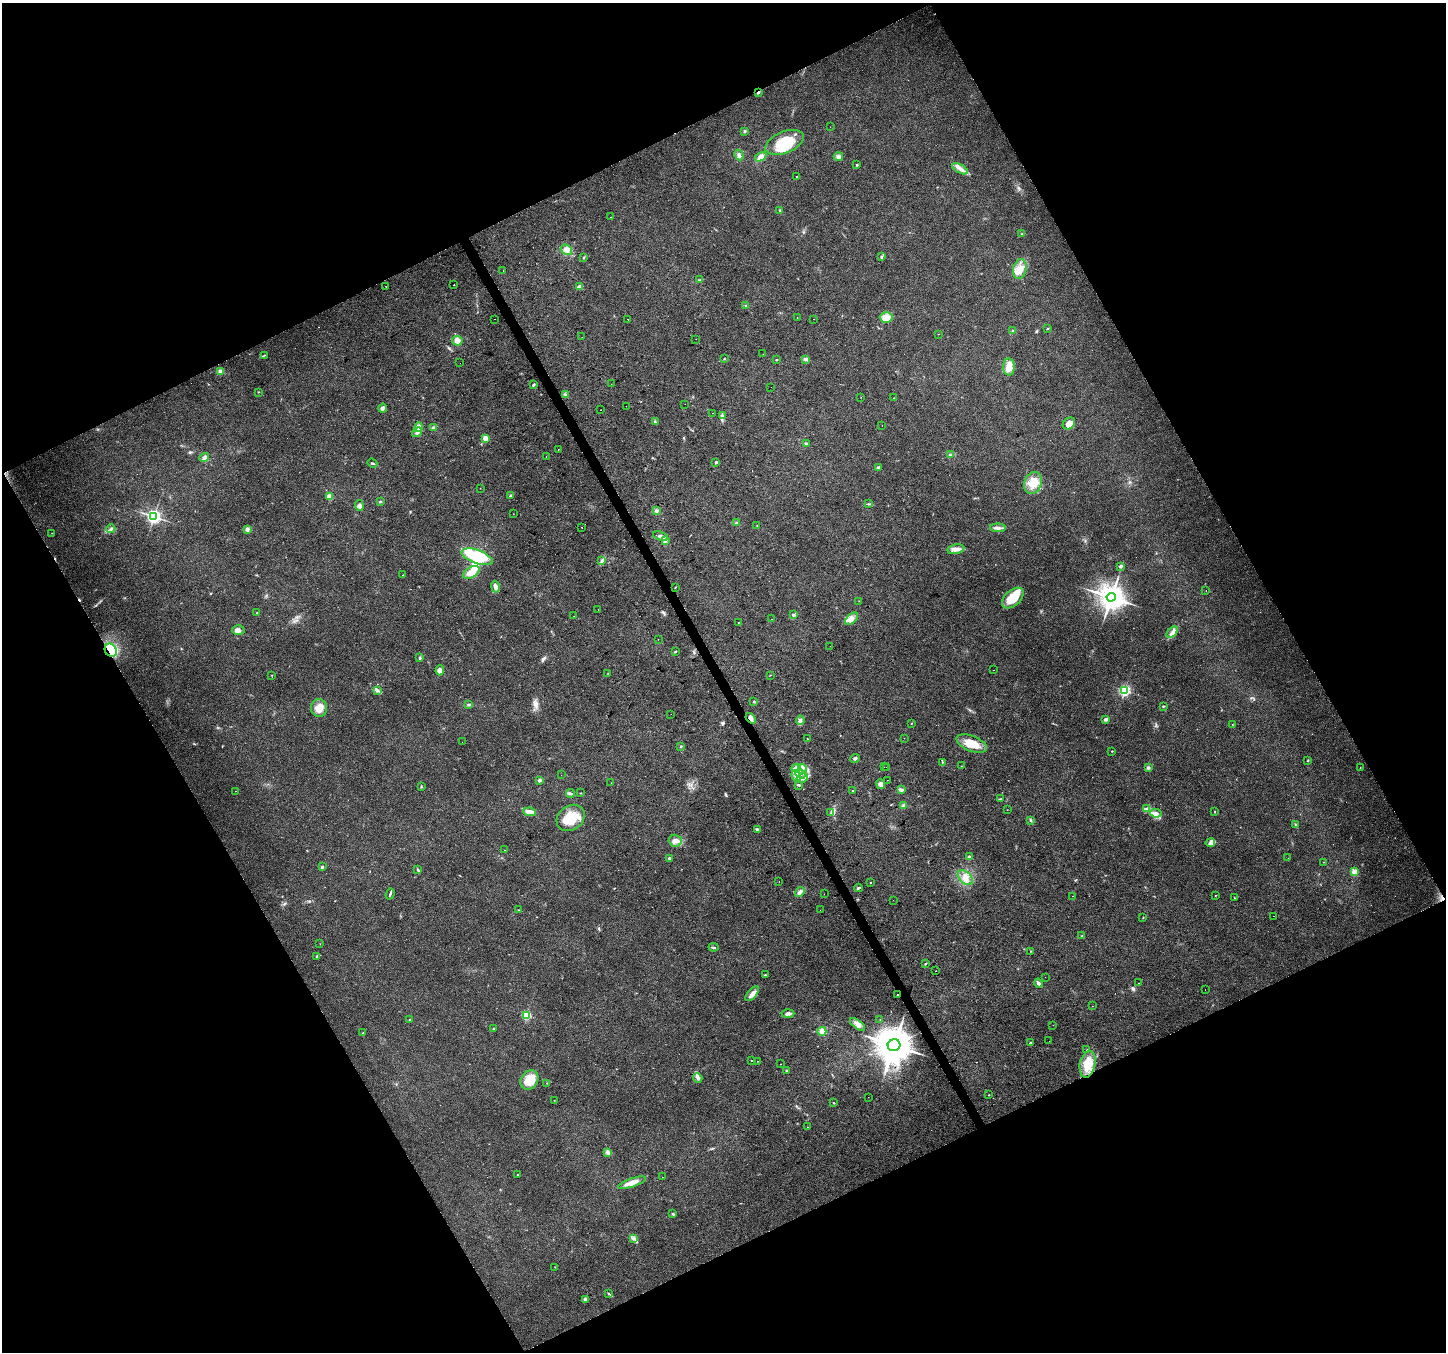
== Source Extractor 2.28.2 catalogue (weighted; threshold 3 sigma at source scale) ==
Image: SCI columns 3-5778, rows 162-5560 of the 5778 x 5662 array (HDU 1 of 3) = the unmasked area's bounding box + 8 px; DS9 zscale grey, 4 x 4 block average (1 PNG px = mean of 4 x 4 image px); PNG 1448 x 1354 px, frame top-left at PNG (2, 3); each listed source drawn as its Kron ellipse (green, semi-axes under 4 px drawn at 4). Shown black and unused: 46% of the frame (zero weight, under 2 of 3 exposures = <1% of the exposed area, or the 3 px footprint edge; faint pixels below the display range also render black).
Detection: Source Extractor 2.28.2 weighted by HDU 2 'WHT'. Background 0.0769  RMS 0.0073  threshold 0.0329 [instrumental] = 3 sigma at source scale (4.5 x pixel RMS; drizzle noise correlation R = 1.50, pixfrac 1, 0.0396/0.0396 arcsec/px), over >= 5 px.
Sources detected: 288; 2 inside a brighter object's white glare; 20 cosmic-ray / hot-pixel residue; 2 long thin detections or spike segments (spike, bleed or trail) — neither listed nor drawn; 1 coinciding with a brighter row at this scale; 13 inside a brighter listed object's ellipse — not listed separately; the other 250 listed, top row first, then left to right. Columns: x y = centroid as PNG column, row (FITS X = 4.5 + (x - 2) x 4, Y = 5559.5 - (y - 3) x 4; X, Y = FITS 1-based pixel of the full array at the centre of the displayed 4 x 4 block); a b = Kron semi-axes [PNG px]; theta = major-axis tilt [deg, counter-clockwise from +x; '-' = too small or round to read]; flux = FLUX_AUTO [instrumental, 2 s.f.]
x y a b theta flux
758 92 4 2 - 3.6
830 127 2 2 - 0.58
745 131 3 2 - 5.4
784 142 20 10 22 140
739 155 5 3 - 9.9
838 156 5 4 - 12
761 157 6 4 31 25
857 165 2 2 - 7.6
960 169 8 3 -29 18
796 177 2 2 - 2.8
780 211 3 2 - 3.3
610 217 2 2 - 1.6
1022 234 2 2 - 4.6
566 250 6 4 -37 21
584 257 3 2 - 2.7
881 257 3 2 - 3.8
1020 269 10 6 76 43
503 270 2 2 - 2.9
699 280 2 2 - 1.6
454 285 2 2 - 1.6
385 286 2 2 - 5.5
579 286 3 2 - 5.1
746 306 2 2 - 2.2
886 317 6 5 - 38
797 318 2 2 - 1.3
494 319 2 2 - 1.1
628 319 2 2 - 12
813 319 2 2 - 4.1
1047 329 3 2 - 3.1
1012 330 2 2 - 3
938 334 2 2 - 1
582 337 2 2 - 2
696 339 2 2 - 1.2
457 341 5 4 - 23
763 354 2 2 - 0.89
264 355 2 2 - 2.1
724 358 2 2 - 2.1
805 359 2 2 - 3.8
777 360 2 2 - 2.7
460 363 2 2 - 1.8
1009 367 8 6 -88 39
221 371 3 3 - 12
611 384 2 2 - 0.95
534 385 3 2 - 8.4
771 387 2 2 - 2.5
259 392 2 2 - 1.9
565 395 2 2 - 3.6
861 397 2 2 - 0.8
894 398 2 2 - 1.3
685 404 2 2 - 0.68
626 406 2 2 - 0.79
383 408 4 3 - 9
601 410 2 2 - 3.1
712 413 2 2 - 2.2
723 415 3 2 - 4.6
655 421 4 2 - 5.1
1069 424 7 5 37 44
882 426 2 2 - 7.5
418 427 5 4 - 24
434 428 4 2 - 9.3
417 432 5 4 - 13
485 438 2 2 - 110
806 444 3 2 - 3.6
558 450 2 2 - 2.1
950 454 3 2 - 4.1
546 457 2 2 - 0.64
204 458 5 4 - 14
716 462 2 2 - 17
372 463 5 2 - 4.4
878 467 4 2 - 4.5
1033 483 11 8 69 62
480 488 2 2 - 0.86
510 496 2 2 - 13
330 497 2 2 - 120
380 502 2 2 - 2.5
868 504 2 2 - 3
359 505 5 4 - 12
656 511 3 3 - 8.2
513 514 2 2 - 1.2
154 517 3 3 - 1200
736 522 3 2 - 3.5
757 525 2 2 - 1
582 527 2 2 - 5.4
998 528 8 3 -1 15
111 529 4 2 - 6.1
247 529 4 3 - 12
52 533 2 2 - 0.8
661 536 8 3 -19 15
665 540 4 3 - 11
956 549 8 5 12 23
477 557 16 6 -20 220
602 561 2 2 - 2.7
1121 566 2 2 - 31
471 572 9 5 33 43
403 575 2 2 - 1.8
495 587 6 3 -78 17
675 587 2 2 - 1.5
1206 590 2 2 - 2.1
1111 597 4 4 - 6400
1013 598 13 8 43 110
859 601 2 2 - 0.87
598 609 2 2 - 2
257 613 2 2 - 2
793 614 3 2 - 4.7
574 616 2 2 - 1.2
772 619 2 2 - 2.3
851 619 8 4 41 21
738 622 2 2 - 6.1
238 630 6 5 - 17
1172 632 7 3 41 14
658 639 2 2 - 3.2
830 646 2 2 - 2.9
111 650 7 5 -57 140
675 651 3 2 - 4.9
420 658 3 3 - 4.5
440 670 5 4 - 22
993 670 2 2 - 2
608 673 2 2 - 1.2
272 675 2 2 - 1.4
770 675 2 2 - 1.6
377 690 3 2 - 3.6
1125 690 2 2 - 650
754 702 3 2 - 3
469 704 3 2 - 5.9
1163 706 2 2 - 4.4
319 708 9 8 - 40
671 714 2 2 - 5.8
751 718 6 3 -50 17
1106 719 2 2 - 44
800 720 5 3 - 9.5
912 723 2 2 - 2.2
1232 724 2 2 - 1.2
904 738 2 2 - 2
807 739 2 2 - 1.6
462 742 2 2 - 3.2
972 744 16 7 -22 70
681 746 3 2 - 3.2
1112 751 2 2 - 4.6
855 758 5 2 - 6.8
1308 761 3 2 - 2.3
942 762 2 2 - 1.6
961 766 2 2 - 1.2
884 767 2 2 - 1.3
886 767 2 2 - 0.82
1148 767 4 2 - 4.6
796 768 5 2 - 9.8
1360 768 2 2 - 1.2
802 769 5 4 - 19
800 774 5 3 - 14
561 775 2 2 - 0.63
796 776 6 4 -70 21
802 778 6 3 29 16
540 780 2 2 - 42
888 780 2 2 - 1.9
611 783 2 2 - 0.55
881 784 5 4 - 19
799 785 3 2 - 4.9
421 787 2 2 - 3.5
901 790 4 3 - 12
236 791 2 2 - 2.4
852 791 2 2 - 5.1
581 793 2 2 - 1.5
570 794 4 2 - 7.2
1001 798 2 2 - 1.5
903 805 3 3 - 6.4
1146 808 2 2 - 2.7
1007 810 2 2 - 1.1
1215 811 2 2 - 1.6
530 812 6 3 -9 33
831 812 3 2 - 5.8
1156 813 6 3 -9 13
571 818 15 12 37 120
1030 821 2 2 - 1.9
1295 825 2 2 - 2.8
757 829 3 2 - 7.5
675 841 6 6 - 25
1210 843 5 3 - 13
504 850 2 2 - 1.5
969 857 2 2 - 35
669 858 3 2 - 5.1
1288 858 2 2 - 1.6
1323 862 2 2 - 1.9
322 867 3 2 - 6.2
418 870 2 2 - 3.3
1354 872 2 2 - 89
965 878 9 5 -43 36
779 881 2 2 - 1.8
870 882 2 2 - 5.8
859 888 4 2 - 5.9
800 892 5 3 - 11
390 894 6 2 70 6.1
824 894 2 2 - 1.4
1073 896 2 2 - 4.1
1215 896 2 2 - 1.6
1234 898 3 2 - 2.4
893 900 2 2 - 1.1
518 910 2 2 - 1.5
820 910 2 2 - 0.8
1274 916 2 2 - 3.9
1143 918 2 2 - 1.7
1082 935 2 2 - 1.6
320 944 2 2 - 0.88
714 947 5 2 - 5.1
1030 951 2 2 - 1.7
317 956 2 2 - 4.1
925 964 2 2 - 5
936 971 2 2 - 1.2
765 975 3 2 - 2.6
1045 977 2 2 - 0.51
1038 983 4 3 - 12
1138 983 2 2 - 3.8
1205 990 2 2 - 1.9
752 994 9 4 49 23
897 995 2 2 - 4.9
1093 1006 2 2 - 3
788 1013 6 3 2 13
527 1015 2 2 - 290
410 1019 2 2 - 1.9
880 1019 2 2 - 1.6
857 1024 9 4 -35 20
1053 1025 2 2 - 0.96
493 1029 2 2 - 5.1
822 1031 4 4 - 23
363 1033 2 2 - 2.3
1049 1041 2 2 - 0.65
1030 1043 2 2 - 6.5
894 1045 6 6 - 12000
1087 1050 2 2 - 3.2
751 1061 2 2 - 28
757 1061 2 2 - 0.95
780 1064 2 2 - 0.7
1088 1064 13 7 79 74
786 1070 3 2 - 3.3
698 1078 5 2 - 8.5
529 1080 10 8 52 82
547 1083 2 2 - 1.1
989 1095 2 2 - 1.9
868 1097 2 2 - 0.6
554 1100 2 2 - 1
834 1103 2 2 - 2.9
807 1127 2 2 - 2
608 1152 4 3 - 15
518 1175 2 2 - 4.4
662 1177 2 2 - 1.8
632 1183 14 4 18 40
673 1214 3 2 - 4.6
633 1238 4 3 - 8
555 1267 2 2 - 1.4
609 1294 3 2 - 4
585 1299 2 2 - 32
Overlapping masked pixels (flux is a lower limit): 5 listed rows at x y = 758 92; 111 650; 751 718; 897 995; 894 1045
Diffuse or blended objects may show on this block-average render without a row.